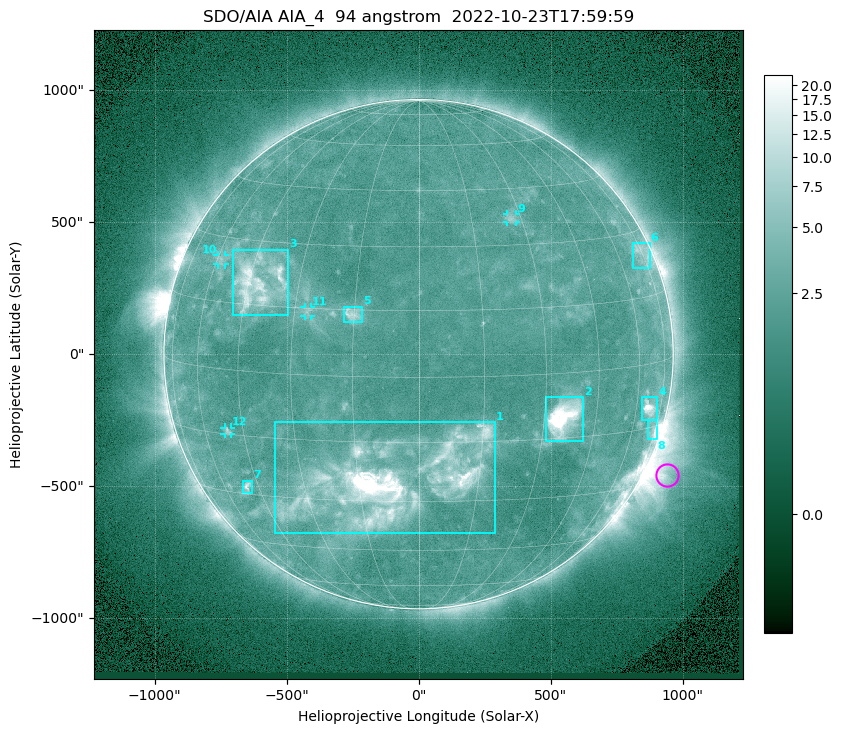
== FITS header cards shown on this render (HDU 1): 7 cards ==
TELESCOP= 'SDO/AIA '           / For AIA: SDO/AIA
INSTRUME= 'AIA_4   '           / For AIA: AIA_ATA1, AIA_ATA2, AIA_ATA3 or AIA_AT
WAVELNTH=                   94 / [angstrom] Wavelength
WAVEUNIT= 'angstrom'           / Wavelength unit: angstrom
DATE-OBS= '2022-10-23T17:59:59.121' / [ISO] Date when observation started; ISO 8
CTYPE1  = 'HPLN-TAN'           / CTYPE1: HPLN
CTYPE2  = 'HPLT-TAN'           / CTYPE2: HPLT

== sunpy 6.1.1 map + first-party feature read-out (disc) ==
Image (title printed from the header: SDO/AIA AIA_4  94 angstrom  2022-10-23T17:59:59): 1024 x 1024 px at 2.4 arcsec/px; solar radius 965 arcsec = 402 px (full disc in frame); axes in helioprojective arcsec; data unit not stated in the header (colour bar unlabelled)
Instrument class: DISC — disc imager (sunpy class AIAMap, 94 A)
Bright regions (active regions / flare kernels): reference = the median radial profile (limb darkening/brightening removed); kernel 9 px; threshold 5 sigma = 2.84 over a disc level ~2.25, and >= 1.15x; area >= 12 px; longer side >= 10 px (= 24 arcsec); searched inside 0.97 R_sun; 12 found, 12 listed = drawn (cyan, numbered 1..; 4 of them under ~33 arcsec drawn as corner ticks so the feature stays visible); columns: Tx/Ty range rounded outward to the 5 arcsec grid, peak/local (2 s.f.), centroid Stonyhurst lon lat
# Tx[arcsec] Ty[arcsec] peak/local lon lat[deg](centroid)
1 -545..290 -680..-255 23 -7 -25
2 480..625 -330..-160 18 +35 -10
3 -705..-495 145..395 7.4 -42 +20
4 845..905 -250..-160 8.9 +67 -10
5 -285..-210 120..180 4.4 -15 +14
6 810..875 325..420 3.1 +74 +25
7 -665..-630 -525..-480 4.7 -49 -28
8 865..905 -325..-250 4.4 +72 -16
9 335..370 500..530 2.8 +27 +37
10 -760..-735 340..375 2.7 -58 +25
11 -435..-405 145..180 2.7 -27 +14
12 -735..-710 -305..-275 3 -50 -14
Off-limb structures (1.02-1.3 R_sun): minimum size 162 px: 7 found; the strongest spans PA ~225..265 deg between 1.02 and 1.3 R_sun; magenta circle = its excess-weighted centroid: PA ~245 deg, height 1.08 R_sun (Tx ~940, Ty ~-455 arcsec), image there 5.5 x the reference